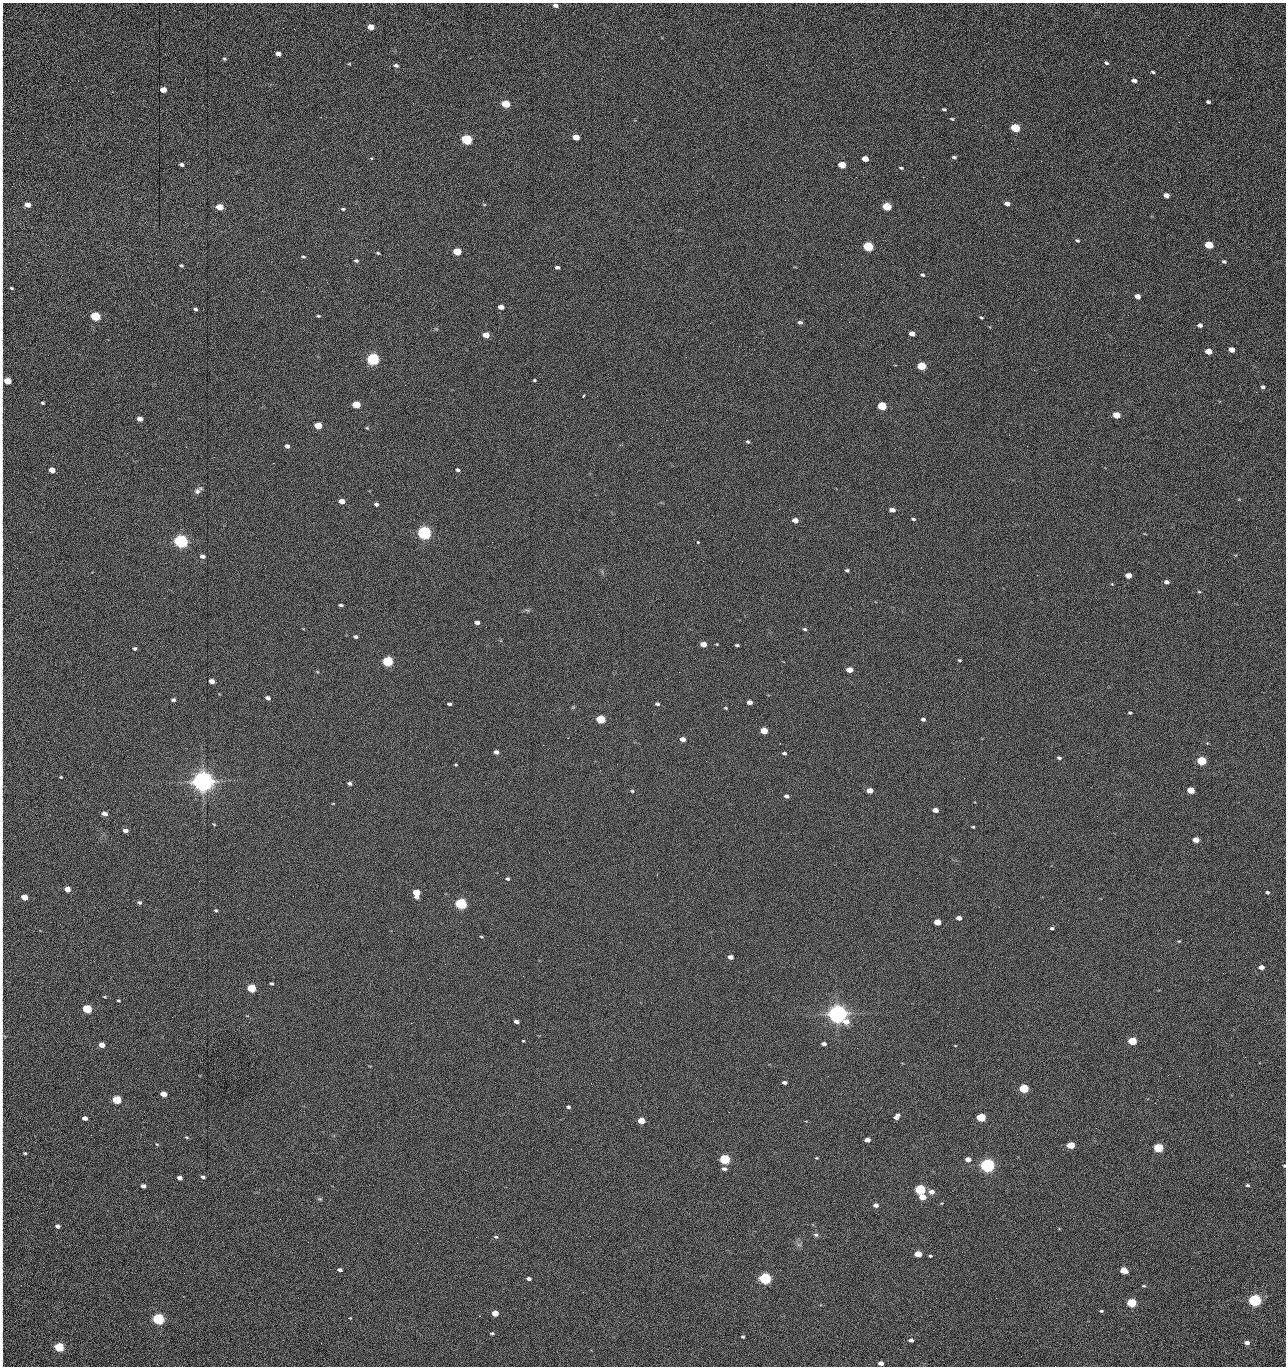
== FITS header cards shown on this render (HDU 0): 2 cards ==
NAXIS1  =                 1284 /fastest changing axis
NAXIS2  =                 1364 /next to fastest changing axis

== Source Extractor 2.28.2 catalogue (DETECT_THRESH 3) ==
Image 1284 x 1364 px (HDU 0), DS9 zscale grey, 1 PNG px = 1 image px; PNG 1288 x 1368 px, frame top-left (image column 1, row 1364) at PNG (2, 3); no overlay
Background 147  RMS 15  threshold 44.7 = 3 sigma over >= 5 px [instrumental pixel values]
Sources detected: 271; all 271 listed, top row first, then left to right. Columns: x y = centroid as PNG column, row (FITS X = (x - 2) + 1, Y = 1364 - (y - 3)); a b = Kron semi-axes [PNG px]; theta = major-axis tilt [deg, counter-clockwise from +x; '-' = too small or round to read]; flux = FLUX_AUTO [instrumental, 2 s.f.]
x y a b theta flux
555 5 5 4 - 3.9e+03
2 24 23 2 90 4.6e+03
371 27 5 4 - 1.3e+04
1188 35 3 2 - 8.6e+02
2 42 11 2 90 2.2e+03
278 54 5 4 - 5.3e+03
224 59 5 4 - 1.4e+03
2 62 21 2 90 4.0e+03
1106 63 6 4 -36 1.8e+03
349 64 5 3 - 9.5e+02
396 65 6 4 -17 2.7e+03
1153 72 4 3 - 1.6e+03
1134 81 5 4 - 4.3e+03
163 90 5 4 - 1.4e+04
2 101 24 2 90 4.9e+03
1208 102 4 3 - 2.0e+03
505 104 5 4 - 4.2e+04
944 109 5 3 - 1.4e+03
952 119 5 3 - 1.2e+03
1179 122 3 2 - 9.1e+02
1015 128 6 4 -18 6.1e+04
576 137 5 4 - 1.5e+04
467 140 6 5 - 1.6e+05
954 157 5 3 - 2.1e+03
865 159 5 4 - 1.2e+04
2 161 17 2 90 2.9e+03
1041 161 2 2 - 1.4e+03
182 165 5 3 - 2.5e+03
842 165 5 4 - 2.8e+04
901 168 5 3 - 1.3e+03
856 177 2 2 - 1.6e+03
923 177 2 2 - 1.2e+04
1166 195 5 4 - 6.4e+03
1123 202 2 2 - 4.6e+02
484 204 5 3 - 9.0e+02
1007 204 5 4 - 5.7e+03
27 205 5 4 - 1.0e+04
219 207 5 4 - 2.0e+04
887 207 6 4 -15 5.2e+04
343 209 5 3 - 1.5e+03
2 212 21 2 90 4.0e+03
2 238 20 2 90 4.3e+03
1077 240 5 4 - 1.5e+03
1209 245 5 4 - 4.3e+04
868 246 6 5 - 1.0e+05
457 252 5 4 - 4.0e+04
378 253 4 3 - 1.2e+03
303 257 5 3 - 1.4e+03
356 261 5 4 - 1.8e+03
1224 261 5 4 - 2.0e+03
841 264 2 2 - 1.9e+04
2 265 9 2 90 1.5e+03
181 265 4 3 - 1.4e+03
557 267 5 3 - 2.6e+03
922 275 4 4 - 1.5e+03
306 287 2 2 - 4.6e+02
11 288 4 2 - 1.2e+03
1137 296 5 4 - 7.4e+03
501 307 5 4 - 9.3e+03
195 309 4 3 - 1.9e+03
95 316 5 4 - 1.0e+05
318 316 4 3 - 1.3e+03
981 318 4 3 - 1.1e+03
800 322 6 4 -14 2.4e+03
849 322 2 2 - 4.2e+02
710 323 3 2 - 2.3e+03
1200 325 5 4 - 4.0e+03
2 326 15 2 90 2.7e+03
912 334 5 4 - 7.6e+03
486 335 5 4 - 1.6e+04
1232 350 5 4 - 1.1e+04
1208 351 5 4 - 1.6e+04
373 359 6 5 - 3.0e+05
2 362 11 2 90 2.1e+03
921 366 5 4 - 5.8e+04
534 380 3 3 - 1.2e+03
7 381 6 5 - 2.6e+04
1263 387 5 4 - 2.5e+03
1256 392 3 2 - 1.1e+03
583 396 3 2 - 1.9e+03
43 403 3 3 - 1.6e+03
356 405 5 4 - 3.7e+04
882 406 5 4 - 6.0e+04
1116 415 5 4 - 1.9e+04
140 419 5 4 - 8.7e+03
318 425 5 4 - 2.9e+04
367 428 4 3 - 1.0e+03
1009 435 2 2 - 2.3e+03
748 442 5 4 - 1.6e+03
287 446 5 4 - 3.8e+03
186 447 3 2 - 2.2e+03
52 470 5 4 - 1.2e+04
458 470 5 4 - 2.2e+03
85 483 2 2 - 6.0e+02
197 491 9 8 - 3.6e+03
342 501 5 4 - 1.0e+04
376 504 4 4 - 2.5e+03
892 510 5 4 - 5.9e+03
913 519 5 3 - 1.5e+03
795 520 5 4 - 8.7e+03
424 533 6 5 - 5.0e+05
181 541 6 5 - 5.4e+05
492 542 2 2 - 1.7e+03
698 542 3 3 - 2.5e+03
2 550 18 2 90 3.0e+03
202 556 5 4 - 3.9e+03
742 561 2 2 - 4.8e+02
847 570 4 3 - 1.8e+03
1128 575 5 4 - 1.3e+04
2 578 10 2 90 1.5e+03
1167 582 5 4 - 3.8e+03
1199 592 5 3 - 9.6e+02
341 605 4 3 - 2.0e+03
527 610 7 4 -18 1.6e+03
477 622 4 3 - 4.2e+03
805 629 5 4 - 1.6e+03
356 637 5 4 - 2.1e+03
703 644 5 4 - 1.0e+04
737 645 4 3 - 1.8e+03
134 648 5 4 - 1.9e+03
959 660 4 3 - 1.2e+03
388 661 5 5 - 1.6e+05
849 670 5 4 - 1.4e+04
679 672 2 2 - 9.4e+02
211 681 5 4 - 7.4e+03
268 698 4 4 - 4.1e+03
173 700 4 3 - 2.3e+03
749 702 5 4 - 6.2e+03
449 704 4 3 - 2.4e+03
657 704 5 4 - 2.5e+03
573 707 6 4 44 1.1e+03
725 708 5 3 - 1.1e+03
1130 713 4 3 - 1.6e+03
601 719 5 4 - 6.5e+04
923 719 4 4 - 2.5e+03
764 731 5 4 - 2.7e+04
706 732 2 2 - 4.6e+02
683 739 5 4 - 7.5e+03
543 745 2 2 - 2.1e+03
496 752 5 4 - 4.5e+03
784 753 5 4 - 1.9e+03
1059 758 5 4 - 2.1e+03
706 761 2 2 - 1.3e+03
1201 761 5 4 - 7.6e+04
617 764 2 2 - 2.0e+03
455 765 4 2 - 9.4e+02
2 772 14 2 90 2.6e+03
61 777 4 3 - 9.5e+02
203 781 7 6 - 1.5e+06
350 783 5 4 - 2.7e+03
870 790 5 4 - 1.1e+04
1191 790 5 4 - 2.5e+04
632 791 4 4 - 1.2e+03
786 796 5 4 - 3.3e+03
333 803 4 3 - 7.1e+02
2 809 20 2 90 3.3e+03
935 810 5 4 - 8.2e+03
104 814 5 4 - 6.9e+03
214 824 4 3 - 9.5e+02
973 827 4 3 - 1.1e+03
125 830 5 4 - 4.1e+03
1196 840 5 4 - 1.5e+04
2 848 9 2 90 1.5e+03
508 879 4 3 - 1.8e+03
67 889 5 4 - 1.2e+04
1267 892 4 3 - 1.8e+03
416 893 6 5 - 2.8e+04
24 897 5 4 - 1.6e+04
139 902 6 5 - 2.2e+03
461 904 5 5 - 2.4e+05
216 910 4 4 - 1.4e+03
959 918 5 4 - 6.1e+03
937 922 5 4 - 1.9e+04
1052 928 4 3 - 1.8e+03
481 937 4 3 - 8.7e+02
1179 941 5 3 - 9.3e+02
2 953 22 2 90 4.0e+03
730 957 5 4 - 6.1e+03
1261 967 5 4 - 7.3e+03
523 976 3 2 - 1.4e+03
271 983 4 3 - 1.8e+03
251 988 5 4 - 6.1e+04
118 1000 4 4 - 1.1e+03
87 1009 5 4 - 7.7e+04
837 1014 7 6 - 1.2e+06
516 1021 5 3 - 4.3e+03
411 1023 2 2 - 3.8e+03
523 1041 3 2 - 8.5e+02
1132 1041 5 4 - 4.9e+04
2 1043 8 2 90 1.4e+03
824 1044 5 3 - 3.7e+03
102 1045 5 4 - 1.1e+04
955 1045 4 3 - 7.2e+02
857 1048 2 2 - 8.7e+02
1245 1057 3 2 - 1.4e+03
2 1074 13 2 90 2.3e+03
1179 1076 2 2 - 1.7e+03
784 1083 4 3 - 3.4e+03
1024 1089 5 4 - 8.8e+04
163 1094 5 4 - 1.2e+04
117 1100 5 4 - 6.6e+04
1155 1103 2 2 - 6.0e+02
568 1107 4 4 - 1.8e+03
2 1111 8 2 90 1.1e+03
729 1112 2 2 - 6.4e+02
897 1116 7 4 49 4.8e+03
981 1117 5 4 - 7.3e+04
85 1118 5 4 - 5.2e+03
641 1121 5 4 - 2.1e+04
91 1135 3 2 - 1.6e+03
187 1137 5 3 - 1.1e+03
867 1140 5 4 - 6.9e+03
157 1144 5 3 - 9.5e+02
1071 1145 5 4 - 3.2e+04
1158 1148 5 4 - 9.9e+04
571 1149 2 2 - 6.3e+02
25 1153 4 3 - 1.3e+03
817 1158 4 3 - 8.5e+02
725 1159 5 4 - 1.5e+05
968 1159 5 4 - 7.7e+03
987 1165 6 5 - 6.1e+05
1284 1166 3 2 - 1.2e+03
724 1169 6 4 -6 3.0e+03
203 1177 5 3 - 2.4e+03
180 1178 5 4 - 4.8e+03
2 1180 13 2 90 2.1e+03
1247 1185 4 4 - 1.8e+03
143 1186 5 4 - 3.9e+03
920 1190 5 4 - 1.5e+05
931 1192 6 5 - 7.3e+03
922 1197 5 4 - 1.6e+04
320 1199 7 5 -24 1.6e+03
876 1205 5 4 - 4.6e+03
2 1206 14 2 90 2.6e+03
280 1219 2 2 - 1.5e+03
58 1226 4 4 - 4.3e+03
816 1235 7 5 -14 2.1e+03
476 1237 2 2 - 4.7e+03
496 1237 5 4 - 1.7e+03
308 1242 3 2 - 1.2e+03
417 1243 2 2 - 3.6e+03
799 1245 7 4 -19 1.8e+03
2 1246 18 2 90 3.5e+03
918 1254 5 4 - 1.9e+04
930 1256 4 3 - 1.2e+03
340 1270 5 3 - 2.8e+03
1124 1270 5 4 - 2.7e+04
2 1278 17 2 90 3.2e+03
765 1278 5 5 - 3.1e+05
529 1279 4 3 - 3.3e+03
1144 1286 5 3 - 1.2e+03
2 1292 12 2 90 2.4e+03
583 1292 2 2 - 5.0e+02
996 1298 2 2 - 1.8e+03
1255 1300 5 5 - 3.6e+05
1131 1303 5 4 - 7.9e+04
622 1311 2 2 - 5.1e+02
1101 1311 5 3 - 1.4e+03
495 1313 5 4 - 1.8e+04
350 1318 3 3 - 7.7e+02
158 1319 5 5 - 2.4e+05
2 1321 19 2 90 3.6e+03
492 1333 4 3 - 1.5e+03
743 1337 3 3 - 1.3e+03
911 1340 5 4 - 4.0e+03
321 1343 2 2 - 8.5e+02
1247 1343 5 4 - 5.6e+03
59 1347 5 4 - 9.4e+04
2 1356 25 2 90 3.4e+03
881 1363 5 4 - 6.8e+03
1055 1366 2 2 - 1.3e+03
At the frame edge (FLAGS 8, measured only in part): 30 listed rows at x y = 555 5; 2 24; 2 42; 2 62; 2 101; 2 161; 2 212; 2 238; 2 265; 2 326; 2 362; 7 381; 2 550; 2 578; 2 772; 2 809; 2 848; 2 953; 2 1043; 2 1074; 2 1111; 1284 1166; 2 1180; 2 1206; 2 1246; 2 1278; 2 1292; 2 1321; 2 1356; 1055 1366

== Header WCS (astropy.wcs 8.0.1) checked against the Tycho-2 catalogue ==
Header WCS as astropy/WCSLIB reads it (CRVAL/CRPIX/CD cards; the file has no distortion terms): RA---TAN/DEC--TAN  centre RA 15:41:41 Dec +51:58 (235.42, +51.97 deg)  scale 1.26 arcsec/px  FOV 26.9' x 28.5'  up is +92 deg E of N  parity flipped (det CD > 0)
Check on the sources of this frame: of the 60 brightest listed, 9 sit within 2.0 arcsec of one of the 12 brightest Tycho-2 stars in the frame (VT <= 12.29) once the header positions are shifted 0.24 arcsec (0.12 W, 0.21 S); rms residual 0.96 arcsec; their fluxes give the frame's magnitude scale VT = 25.23 - 2.5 log10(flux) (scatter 0.21 mag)
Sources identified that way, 9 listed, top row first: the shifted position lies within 2.0 arcsec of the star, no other Tycho-2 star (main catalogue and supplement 1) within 4.0 arcsec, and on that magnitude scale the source's flux lands within +1.5 / -3 mag of the star's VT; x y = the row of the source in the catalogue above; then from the Tycho-2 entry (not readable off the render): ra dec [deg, ICRS J2000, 3 dp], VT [Tycho-2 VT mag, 2 dp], TYC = Tycho-2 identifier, HIP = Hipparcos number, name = IAU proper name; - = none
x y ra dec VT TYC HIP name
373 359 235.614 +52.064 11.61 3489-1132-1 - -
424 533 235.514 +52.049 11.19 3489-1407-1 - -
181 541 235.515 +52.133 11.12 3489-1380-1 - -
203 781 235.378 +52.130 9.31 3489-1322-1 76850 -
461 904 235.303 +52.042 11.52 3489-958-1 - -
837 1014 235.232 +51.912 9.59 3489-824-1 - -
987 1165 235.143 +51.862 10.97 3489-1016-1 - -
920 1190 235.131 +51.886 12.29 3489-908-1 - -
765 1278 235.084 +51.941 11.45 3489-1346-1 - -